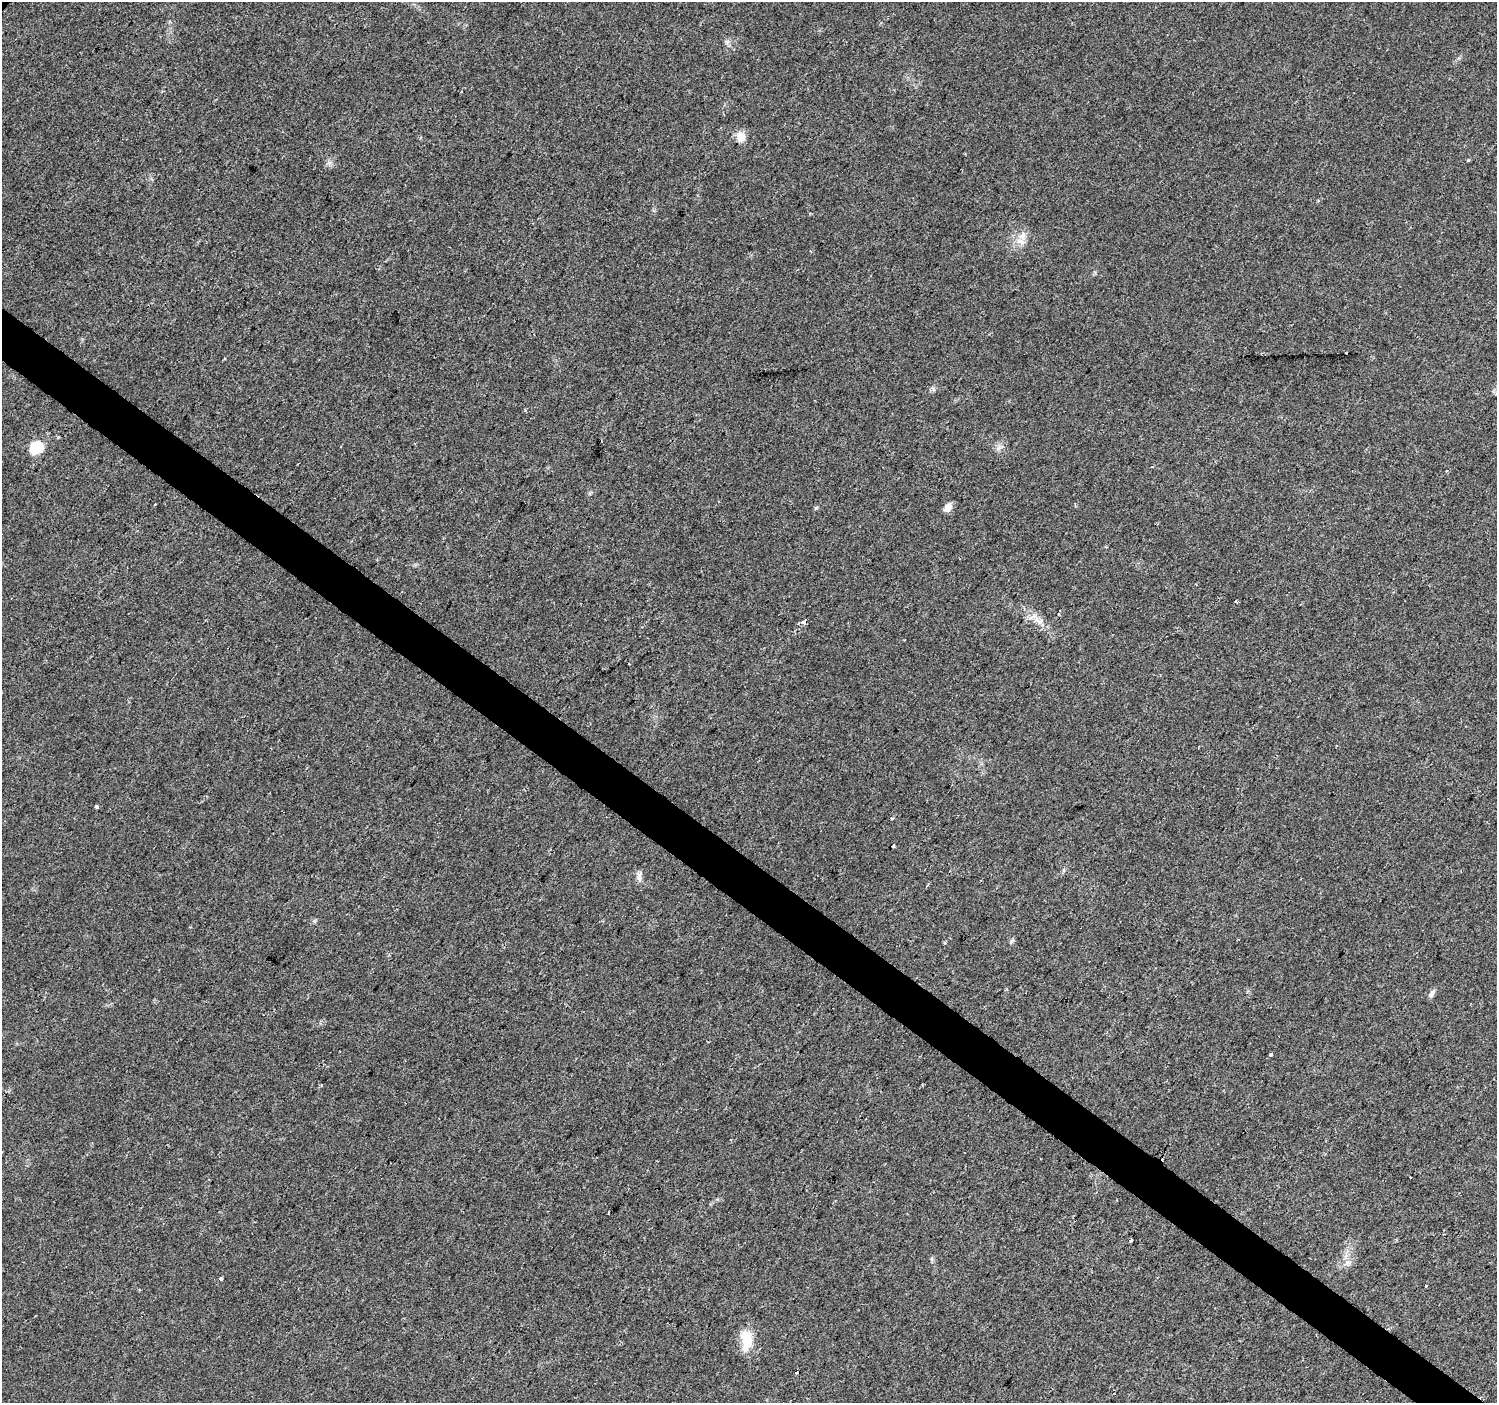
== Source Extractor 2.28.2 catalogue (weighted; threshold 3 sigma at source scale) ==
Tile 6 of 4 x 4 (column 2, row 2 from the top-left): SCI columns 1504-2998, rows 3043-4443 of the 5988 x 6020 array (HDU 1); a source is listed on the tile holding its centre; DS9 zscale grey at full resolution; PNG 1499 x 1405 px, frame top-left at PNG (2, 2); no overlay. Shown black and unused: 4% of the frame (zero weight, under 2 of 3 exposures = <1% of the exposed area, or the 3 px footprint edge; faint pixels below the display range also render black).
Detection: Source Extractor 2.28.2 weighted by HDU 2 'WHT'; one run over the whole footprint, this tile lists its part. Background 0.0475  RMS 0.0062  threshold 0.0279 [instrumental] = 3 sigma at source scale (4.5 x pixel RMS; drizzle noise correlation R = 1.50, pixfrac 1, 0.0396/0.0396 arcsec/px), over >= 5 px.
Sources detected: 26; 2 cosmic-ray / hot-pixel residue — not listed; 1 inside a brighter listed object's ellipse — not listed separately; the other 23 listed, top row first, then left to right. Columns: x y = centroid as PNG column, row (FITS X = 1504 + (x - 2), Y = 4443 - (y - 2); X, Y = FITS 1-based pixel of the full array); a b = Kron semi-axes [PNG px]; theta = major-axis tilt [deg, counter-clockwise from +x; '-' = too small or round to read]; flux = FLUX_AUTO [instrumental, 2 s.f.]
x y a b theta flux
741 137 13 11 -73 5.8
1468 160 4 4 - 0.56
1020 241 15 5 -25 3.3
1346 352 3 3 - 1.4
225 358 3 3 - 0.77
36 448 7 6 - 45
154 504 3 3 - 1.9
948 507 9 7 52 4.8
816 508 6 4 43 0.8
1236 602 3 3 - 1.5
803 622 4 3 - 27
1040 622 9 7 38 2.7
97 807 4 3 - 4.3
892 818 3 3 - 1.2
893 846 3 3 - 1.7
639 874 14 8 74 2.9
1432 994 12 6 59 2.1
1271 1054 3 3 - 4.4
1131 1240 3 3 - 2.5
220 1278 3 3 - 7
1426 1285 3 3 - 3.8
746 1340 27 13 -88 15
796 1372 3 3 - 3.3
Overlapping masked pixels (flux is a lower limit): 1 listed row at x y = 803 622